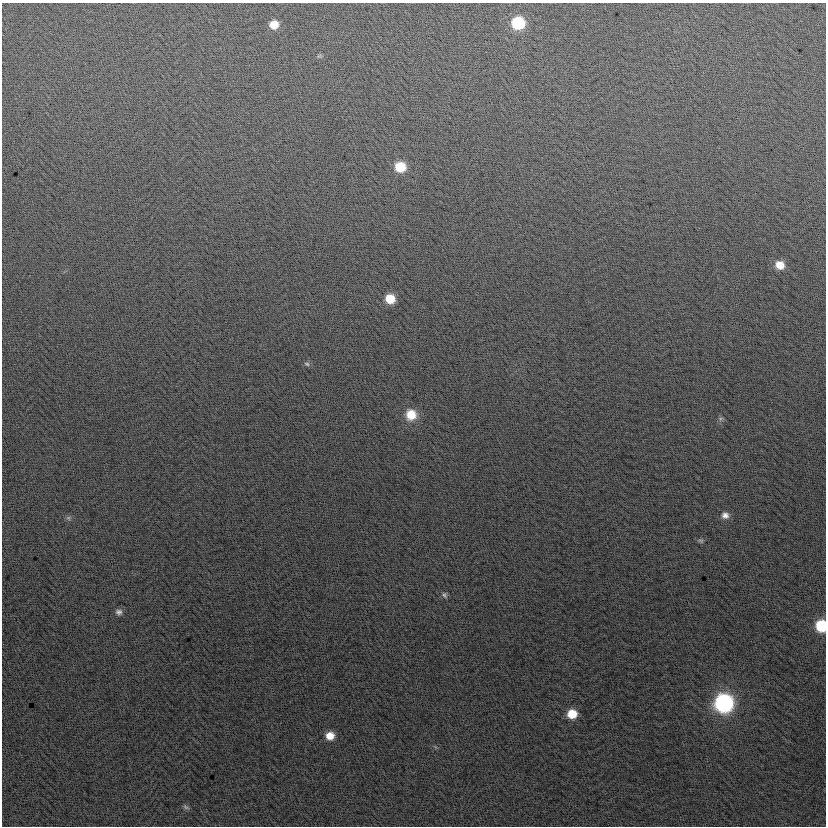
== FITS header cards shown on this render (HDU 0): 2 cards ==
NAXIS1  =                  824
NAXIS2  =                  824

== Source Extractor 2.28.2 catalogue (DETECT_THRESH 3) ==
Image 824 x 824 px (HDU 0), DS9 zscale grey, 1 PNG px = 1 image px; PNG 828 x 828 px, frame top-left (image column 1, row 824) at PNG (2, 3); no overlay
Background 4.35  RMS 13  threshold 40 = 3 sigma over >= 5 px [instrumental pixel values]
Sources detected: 19; all 19 listed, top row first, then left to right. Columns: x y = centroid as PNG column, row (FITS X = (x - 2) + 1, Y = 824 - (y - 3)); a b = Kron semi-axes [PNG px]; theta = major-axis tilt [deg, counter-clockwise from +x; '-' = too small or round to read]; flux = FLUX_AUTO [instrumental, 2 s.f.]
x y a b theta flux
518 23 9 9 - 58000
274 25 8 8 - 12000
319 56 7 4 18 1300
400 167 10 9 - 26000
780 265 9 8 - 12000
390 299 9 8 - 19000
307 364 8 5 -17 1900
411 415 12 11 - 19000
721 419 7 4 45 1800
725 515 10 9 - 5400
68 518 6 6 - 1900
701 541 8 5 -18 1800
444 595 9 6 -58 2200
119 612 9 8 - 3800
821 626 8 7 - 47000
724 703 10 10 - 270000
572 714 9 8 - 18000
330 736 9 8 - 11000
186 807 9 5 -33 1900
At the frame edge (FLAGS 8, measured only in part): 1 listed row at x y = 821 626